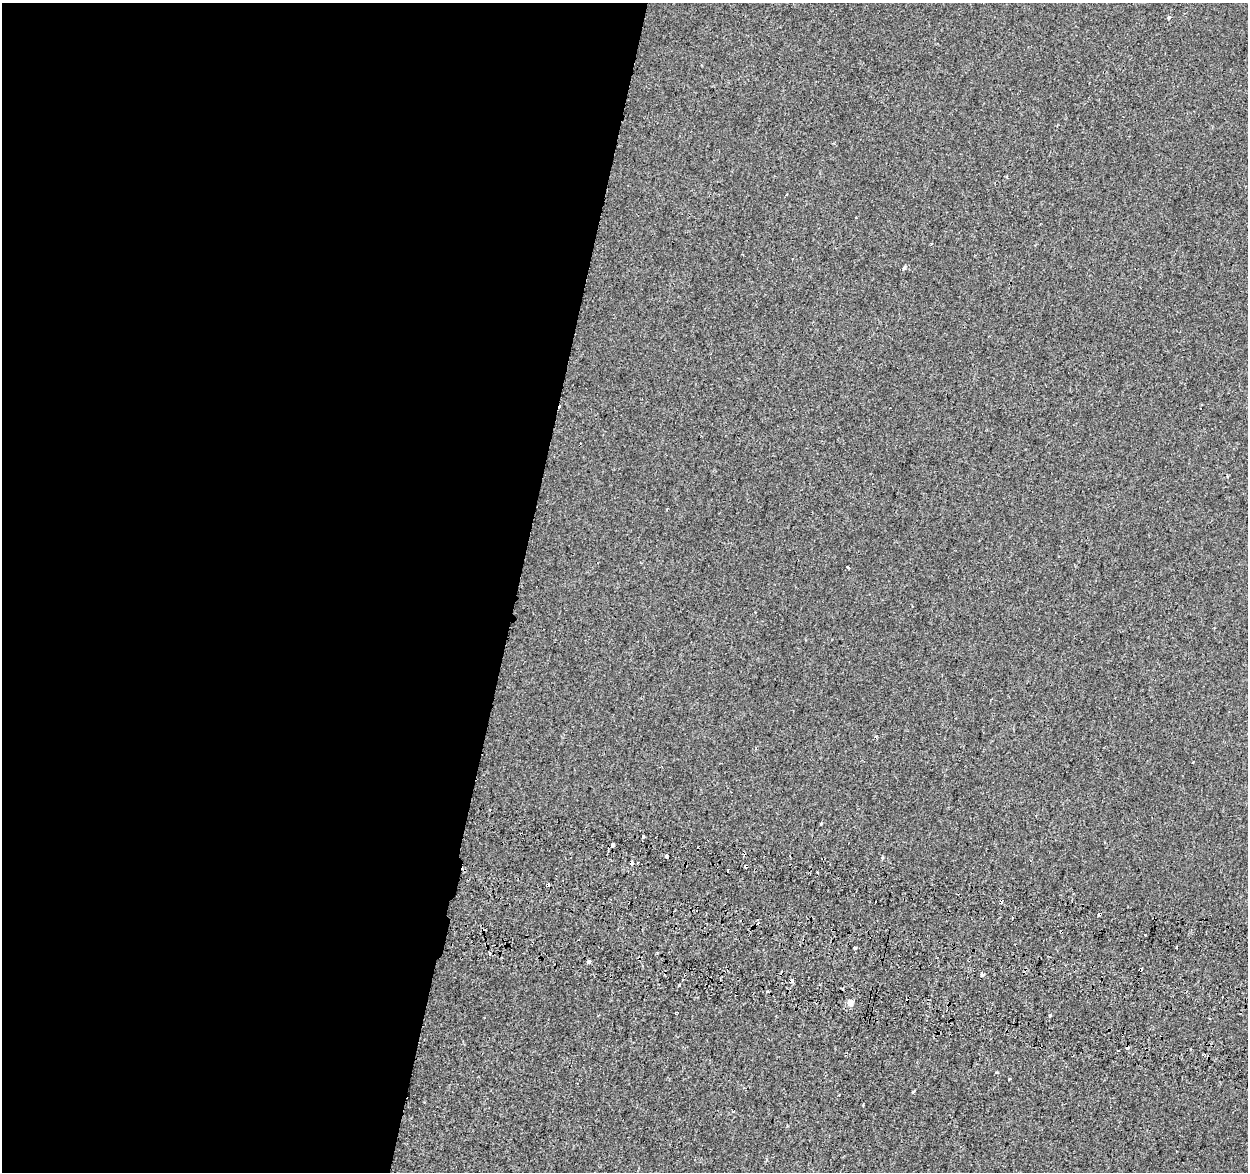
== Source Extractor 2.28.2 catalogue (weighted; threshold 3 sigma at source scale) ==
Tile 5 of 4 x 4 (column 1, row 2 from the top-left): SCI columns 22-1267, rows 2679-3848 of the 5018 x 5298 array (HDU 1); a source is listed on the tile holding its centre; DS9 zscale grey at full resolution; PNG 1250 x 1174 px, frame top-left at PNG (2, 3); no overlay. Shown black and unused: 42% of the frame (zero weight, under 2 of 3 exposures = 3% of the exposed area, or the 3 px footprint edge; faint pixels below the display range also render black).
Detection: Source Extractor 2.28.2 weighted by HDU 2 'WHT'; one run over the whole footprint, this tile lists its part. Background -7.21e-05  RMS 0.0029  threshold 0.0129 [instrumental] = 3 sigma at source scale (4.5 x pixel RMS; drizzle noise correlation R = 1.50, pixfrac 1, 0.0396/0.0396 arcsec/px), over >= 5 px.
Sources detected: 38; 8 cosmic-ray / hot-pixel residue — not listed; the other 30 listed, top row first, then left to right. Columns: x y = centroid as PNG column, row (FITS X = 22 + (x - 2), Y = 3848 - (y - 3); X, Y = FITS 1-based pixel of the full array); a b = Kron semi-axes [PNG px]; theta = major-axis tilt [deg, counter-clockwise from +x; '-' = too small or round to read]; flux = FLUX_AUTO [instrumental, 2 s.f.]
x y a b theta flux
1169 17 4 3 - 0.66
904 268 4 4 - 0.68
848 567 3 2 - 0.4
821 824 4 2 - 0.48
643 836 3 3 - 0.85
613 845 4 3 - 3.5
666 856 4 3 - 1.4
882 858 4 3 - 0.31
637 862 3 3 - 0.79
631 863 3 3 - 2.2
746 866 3 3 - 3.1
817 873 3 3 - 0.67
1100 914 4 3 - 2
855 948 3 3 - 2.8
490 953 4 3 - 0.55
589 962 3 3 - 1.1
1140 969 4 3 - 1.7
982 974 3 3 - 4
679 985 3 3 - 0.42
767 992 3 3 - 2.9
1222 997 2 2 - 0.41
850 1003 4 4 - 3.1
676 1012 3 2 - 0.28
1050 1015 3 2 - 0.51
1127 1047 4 3 - 2
1118 1051 3 2 - 0.26
996 1073 3 3 - 0.46
1009 1079 3 3 - 0.56
913 1091 3 3 - 0.66
733 1111 3 2 - 0.34
Overlapping masked pixels (flux is a lower limit): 5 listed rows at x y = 631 863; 746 866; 1100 914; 1140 969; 1127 1047